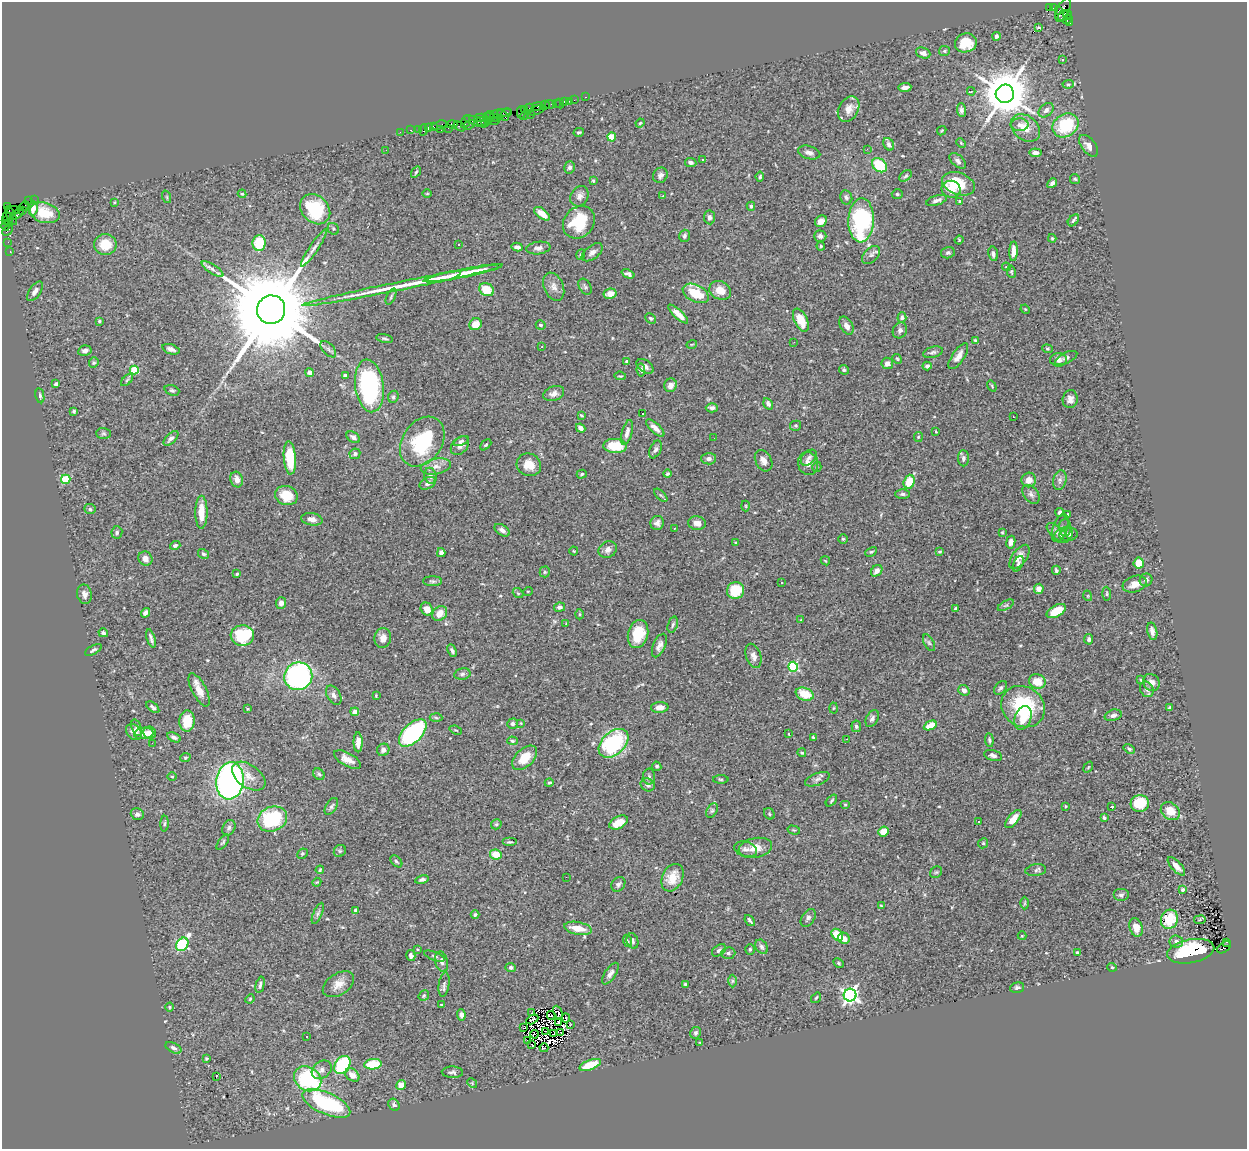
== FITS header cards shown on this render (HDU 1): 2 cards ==
NAXIS1  =                 1245
NAXIS2  =                 1147

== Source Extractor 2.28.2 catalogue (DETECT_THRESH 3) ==
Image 1245 x 1147 px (HDU 1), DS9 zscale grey, 1 PNG px = 1 image px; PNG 1249 x 1151 px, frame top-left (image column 1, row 1147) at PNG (2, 2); each listed source drawn as its Kron ellipse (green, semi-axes under 4 px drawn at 4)
Background 1.36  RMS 0.048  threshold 0.143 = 3 sigma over >= 5 px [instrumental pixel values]
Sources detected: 535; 6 with non-positive FLUX_AUTO (blend fragments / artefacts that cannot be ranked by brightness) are neither listed nor drawn; of the other 529, the 500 brightest by FLUX_AUTO listed and drawn (29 fainter detections omitted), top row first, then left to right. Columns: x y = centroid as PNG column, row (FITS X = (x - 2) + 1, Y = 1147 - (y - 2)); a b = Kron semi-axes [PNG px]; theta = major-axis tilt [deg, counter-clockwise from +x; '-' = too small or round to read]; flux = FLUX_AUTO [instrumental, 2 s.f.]
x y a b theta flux
1049 8 3 2 - 310
1053 8 4 2 - 19
1059 10 3 3 - 500
1063 10 13 6 63 410
1067 14 4 4 - 300
1063 15 6 2 52 270
1067 19 5 4 - 130
1070 22 3 3 - 80
1038 28 3 3 - 20
996 36 4 4 - 8
966 43 11 9 17 74
944 51 5 5 - 5.4
923 53 7 5 -22 19
1062 60 3 3 - 4.4
1068 84 5 4 - 4.4
905 87 6 4 6 18
971 91 4 3 - 5.1
1005 94 9 9 - 15000
586 97 3 2 - 28
574 100 2 2 - 46
564 101 3 3 - 160
569 101 2 2 - 19
550 104 5 3 - 160
556 104 3 2 - 31
560 104 5 2 - 30
545 105 5 2 - 94
538 106 6 3 11 230
524 109 3 2 - 63
529 109 5 3 - 88
849 109 13 9 60 33
536 110 9 3 20 130
961 110 7 4 -87 8.9
1046 110 8 6 44 13
521 112 6 2 90 110
507 113 5 3 - 150
498 114 14 2 11 130
530 115 3 2 - 160
489 116 6 3 16 280
503 116 6 3 -37 220
524 116 4 2 - 140
497 117 3 3 - 100
481 118 7 3 3 250
493 118 3 2 - 230
488 120 2 2 - 63
476 121 12 3 -20 490
481 121 5 3 - 51
493 121 6 2 1 280
466 122 7 3 67 110
486 123 2 2 - 42
640 123 5 3 - 3.6
452 124 5 4 - 210
439 125 7 3 16 170
470 125 6 3 34 540
1020 125 8 6 0 14
1065 125 14 11 34 150
433 126 4 3 - 51
460 126 6 2 -32 82
428 128 4 2 - 97
448 128 3 2 - 80
1025 128 16 12 -38 45
418 129 4 2 - 28
411 130 3 2 - 56
423 130 6 3 82 230
441 130 4 3 - 64
942 131 5 3 - 2.8
400 132 2 2 - 29
579 132 5 3 - 3.7
612 137 4 4 - 85
961 143 5 3 - 3.3
889 144 7 5 -59 8.2
1089 146 12 7 -52 18
867 149 3 2 - 2.8
386 150 3 2 - 2.8
809 153 11 6 -15 14
1036 153 6 4 -7 14
703 160 3 2 - 14
958 161 10 5 -42 12
691 162 6 4 -10 7.4
879 165 8 6 -39 120
570 167 6 5 - 7.7
416 172 6 3 55 4.1
660 175 8 7 - 11
906 176 7 5 40 6.1
760 177 5 4 - 4.8
1075 179 5 5 - 4.2
593 181 4 3 - 3.7
1052 183 5 4 - 8.3
958 184 17 11 -20 130
951 189 9 8 - 37
242 194 4 4 - 3.9
427 194 5 3 - 2.8
897 194 5 4 - 5.2
579 196 11 8 60 16
663 196 3 2 - 3
167 197 6 4 -71 3.9
846 197 7 6 - 7.7
34 200 2 2 - 15
937 200 11 4 17 12
28 201 4 2 - 72
959 201 3 3 - 2.8
114 202 4 3 - 2.8
24 206 5 2 - 64
751 206 4 4 - 5.2
8 207 4 2 - 41
33 209 7 4 79 17
315 209 17 13 -45 190
13 210 6 3 1 140
22 210 3 2 - 36
45 213 15 10 -15 64
18 214 7 3 42 360
542 214 9 5 -38 32
11 216 10 3 -65 370
7 217 2 2 - 38
709 217 7 5 -81 11
861 220 22 13 88 400
1073 220 7 4 49 5.1
6 221 3 3 - 66
821 221 6 5 - 16
579 222 17 14 46 140
9 223 4 3 - 110
5 226 5 3 - 130
333 229 6 5 - 5.7
8 231 6 2 45 220
684 236 6 5 - 8.9
820 236 6 5 - 9.5
1052 238 4 4 - 3.3
959 240 4 4 - 3.6
8 242 2 2 - 20
259 243 8 6 89 100
458 244 3 3 - 14
105 245 11 10 - 68
821 246 4 3 - 3.7
517 247 5 3 - 9.6
314 248 22 4 56 17
538 248 12 6 7 13
10 251 2 2 - 26
1013 251 9 4 89 23
592 252 12 6 37 14
948 253 7 5 14 7.1
993 254 7 5 -80 12
581 255 5 4 - 4.1
871 255 11 7 45 12
1006 267 4 4 - 3.1
212 269 12 4 -33 13
1011 272 6 4 -80 3.9
463 273 40 4 11 100
628 274 7 4 -22 8.7
443 277 18 3 14 30
402 285 102 4 11 170
554 287 15 9 -67 23
585 287 8 5 -58 6.7
486 290 8 6 -26 61
720 290 11 9 -25 37
35 291 11 5 56 16
696 293 14 8 -26 91
610 294 7 5 9 26
391 297 8 3 64 4.7
1025 309 5 4 - 2.8
271 310 14 14 - 64000
678 314 13 4 -43 29
902 317 5 4 - 8.1
651 318 6 4 -42 6
801 320 12 6 -64 56
99 321 4 3 - 4.1
476 324 6 5 - 37
541 325 5 5 - 7.4
846 326 10 6 -60 20
900 330 8 7 - 13
385 339 8 3 -12 5.5
975 341 4 2 - 4.7
794 342 3 2 - 6.7
692 344 5 3 - 3
541 347 3 2 - 10
171 349 9 5 -18 16
328 349 10 5 -48 8.6
1047 349 5 4 - 4.1
85 351 7 5 10 12
933 352 10 5 15 9
958 356 15 6 56 20
1066 358 12 5 25 8.9
897 359 5 4 - 3.7
1059 360 8 6 -5 13
627 361 4 3 - 12
94 363 5 5 - 4.9
887 363 6 5 - 15
645 366 9 6 -35 11
927 366 4 4 - 9.9
134 370 4 4 - 130
641 370 7 4 -83 8.3
844 370 5 4 - 5.6
309 373 4 4 - 14
345 375 4 3 - 8.3
620 376 6 3 -7 3.7
127 380 7 4 45 5.9
56 384 4 4 - 8.6
671 385 7 6 - 21
369 386 26 14 -82 460
992 386 6 3 -55 3.2
172 390 8 5 -20 6.4
554 393 11 7 21 16
40 396 7 4 -79 7.5
393 397 6 5 - 8
1070 399 9 7 77 16
768 404 6 4 -56 11
712 408 6 4 0 9.7
74 411 4 3 - 5.1
642 413 2 2 - 3.1
581 415 4 2 - 3.9
1013 417 3 2 - 4.3
796 426 5 5 - 4.6
581 428 5 4 - 15
655 428 11 5 -42 20
936 431 3 2 - 2.9
627 432 13 5 74 17
104 433 7 5 -2 5
353 437 7 5 -33 9.9
918 437 5 4 - 3.9
171 438 9 5 45 11
714 438 2 2 - 5.9
461 441 8 4 24 6.8
422 442 27 19 56 240
486 445 6 4 44 4.7
460 446 11 7 46 16
615 446 12 7 -4 91
655 449 9 5 64 10
355 454 5 5 - 10
290 458 16 6 -86 100
809 458 9 6 45 11
963 458 8 5 -89 11
709 459 7 5 1 11
764 461 11 8 -62 19
808 464 11 10 - 23
529 465 12 11 - 40
436 466 15 7 11 24
817 467 5 4 - 4.2
582 474 5 4 - 4.9
667 474 4 3 - 5
430 476 8 6 -76 13
66 479 4 4 - 150
237 479 8 6 -72 23
1029 480 7 7 - 24
1060 480 10 6 75 13
909 482 7 5 71 77
428 483 9 5 26 14
902 494 7 5 0 8.2
1031 494 11 7 -52 12
661 495 8 3 -44 4.4
286 496 11 9 -22 61
746 506 5 3 - 2.8
90 509 6 5 - 5.4
201 512 16 6 90 51
1060 512 4 4 - 9
1067 514 4 3 - 3
312 519 11 6 -10 18
657 523 7 6 - 12
697 523 9 7 -13 22
674 528 3 2 - 3.5
1060 528 14 7 71 14
1065 528 9 6 -89 9.6
502 530 8 5 -34 11
117 532 6 5 - 6.7
1002 532 3 3 - 2.8
1058 533 13 6 -41 13
1069 534 9 6 7 9.9
1063 535 9 7 28 13
843 539 5 5 - 4.5
736 542 4 4 - 3.5
1011 542 6 4 79 14
175 545 5 4 - 7.3
608 550 9 8 - 15
574 551 4 4 - 2.9
871 552 6 4 28 4.8
939 552 3 3 - 5.2
441 553 4 4 - 14
203 554 6 4 -31 6.2
1019 557 14 7 55 24
145 559 7 6 - 19
825 561 5 3 - 2.9
1139 563 5 5 - 53
1018 564 8 4 65 7.4
1056 570 4 3 - 5.7
877 571 6 5 - 20
545 572 5 5 - 5.1
237 574 4 3 - 4.5
1146 580 6 6 - 13
433 581 9 5 0 6.5
782 583 3 3 - 36
1135 584 12 8 18 27
1039 589 5 4 - 23
528 591 5 3 - 2.8
735 591 9 8 - 100
518 593 5 4 - 4.7
84 594 10 7 -79 14
1107 594 7 4 -86 4.5
1088 596 5 3 - 2.9
281 603 6 5 - 14
1006 605 9 3 29 5.7
559 607 5 4 - 10
955 608 4 2 - 3.9
427 609 7 6 - 30
1056 611 10 5 28 64
145 613 5 4 - 13
440 613 8 6 43 34
580 614 5 3 - 3.4
801 620 3 2 - 2.8
566 624 4 3 - 3.3
673 625 8 4 72 7
1152 631 8 5 -78 14
103 633 5 4 - 6.5
638 634 14 10 76 83
242 635 11 10 - 190
151 638 9 3 -72 8.8
383 638 10 8 79 21
1089 639 5 4 - 8.9
929 643 9 5 -62 7.5
659 645 12 6 67 15
93 650 9 4 29 6.9
452 651 6 4 -64 8.3
753 656 12 7 -72 17
793 667 5 5 - 270
462 674 8 5 10 7.6
298 676 14 13 - 680
1141 680 4 3 - 4.2
1037 682 8 7 - 49
1151 682 9 8 - 17
1000 688 8 5 46 8.2
1147 689 8 6 -59 10
199 690 18 7 -62 31
964 690 6 5 - 13
805 694 9 6 -21 64
334 695 10 6 -60 13
376 696 4 3 - 3.2
153 707 7 4 -39 6.5
660 707 9 5 3 21
1023 707 23 20 -33 220
834 708 5 3 - 3.4
1170 708 4 3 - 6.8
248 709 3 3 - 2.9
355 712 4 4 - 36
1113 715 9 5 17 13
436 718 6 4 -3 5.3
872 718 9 6 60 9.6
1023 718 12 8 68 39
187 721 11 7 87 73
521 723 4 4 - 2.8
513 724 5 5 - 7.1
930 725 7 4 25 46
856 726 6 5 - 7.6
136 728 9 5 -72 12
456 730 6 3 -21 3.5
134 732 9 7 -42 18
150 732 6 6 - 17
144 733 9 5 7 26
413 733 17 9 45 500
789 734 3 2 - 3
174 737 7 4 -26 9.5
813 737 4 3 - 4.1
846 739 3 2 - 3.4
989 740 7 3 -84 5.2
512 741 5 4 - 4.6
358 742 10 4 -89 19
152 743 3 2 - 3
613 743 17 11 42 330
1129 749 6 3 -32 5.3
383 750 6 6 - 11
802 753 4 4 - 4.8
993 755 9 5 -15 11
185 758 5 4 - 3.8
525 758 15 9 44 64
347 760 15 6 -28 29
657 766 5 4 - 6
1088 767 6 3 53 3.1
319 774 6 5 - 6.1
172 776 5 3 - 3.2
249 776 19 11 -36 37
649 777 8 6 89 8.8
721 779 8 3 -1 4
817 779 13 6 20 12
230 781 18 14 82 1100
549 783 4 3 - 3.7
648 785 7 6 - 12
831 801 7 3 46 4.3
845 804 5 3 - 3.1
1140 804 9 8 - 96
331 806 9 5 57 7.9
1065 806 3 3 - 2.9
1112 807 3 3 - 5
712 811 8 5 62 6.1
1170 811 10 8 -39 46
137 814 7 5 -19 12
769 814 6 5 - 5
1104 818 4 3 - 6.4
272 819 15 12 23 250
1013 819 11 5 50 42
979 821 3 3 - 5
619 822 10 6 28 50
164 824 8 4 88 4.8
496 824 5 5 - 5.6
229 828 8 6 62 8.9
794 830 6 3 -14 3.6
883 832 5 5 - 39
223 842 9 4 54 5.4
510 842 7 3 0 4.3
983 843 5 4 - 5.1
755 848 17 9 10 40
745 849 11 7 -16 15
340 851 6 5 - 5.1
302 854 5 5 - 5.1
496 854 6 5 - 58
396 861 7 4 -44 6.1
1176 866 11 5 -47 18
320 870 4 3 - 3.6
1036 870 10 6 8 9
936 872 6 5 - 5.7
566 877 2 2 - 5.9
672 878 14 10 64 58
422 880 7 4 11 7.9
317 882 4 3 - 2.8
618 884 8 6 51 8.9
1182 890 4 4 - 8.7
1121 895 8 6 0 9.2
1025 903 6 4 89 3.6
881 906 4 2 - 2.8
355 910 4 3 - 4.7
318 913 11 4 66 9.6
475 915 4 4 - 6.5
808 918 10 6 57 9.6
1169 919 10 8 67 44
750 920 6 3 -51 5.9
1200 920 6 3 9 3.6
1136 927 9 6 -73 25
578 928 14 6 -10 49
837 935 7 5 -50 51
1022 936 4 4 - 3
844 938 6 5 - 21
628 941 6 3 -69 4.6
632 941 8 5 -71 7.8
1176 941 7 6 - 11
1226 942 3 2 - 190
182 944 7 5 56 380
762 947 8 5 -58 8.2
1224 947 8 4 35 510
417 949 4 3 - 3.1
750 949 5 4 - 4.2
719 950 8 5 34 8.5
1191 951 24 11 11 220
728 953 7 5 3 7.6
1077 953 4 3 - 16
411 956 5 4 - 10
434 956 11 4 -20 5.9
442 962 10 6 -76 12
838 963 5 4 - 4
511 967 5 4 - 8.5
1112 967 5 4 - 4.4
610 974 12 5 57 14
732 981 6 4 89 5.1
338 984 17 10 33 34
444 984 12 5 81 9.9
685 984 3 3 - 3.8
260 985 8 4 77 8
1017 988 7 5 16 7
850 995 6 6 - 1100
424 996 6 4 50 4.5
816 998 6 3 54 3.6
250 999 5 4 - 3.6
441 1005 3 3 - 5.5
169 1007 4 3 - 3.2
558 1012 7 3 -68 10
531 1013 2 2 - 3.3
461 1015 6 4 -85 13
551 1015 4 2 - 6.8
566 1018 4 2 - 4.6
532 1019 6 3 29 4.2
559 1022 3 3 - 5.5
570 1025 3 2 - 4.2
524 1028 3 2 - 5.8
546 1031 2 2 - 2.8
560 1032 2 2 - 4.1
696 1033 6 5 - 8.5
535 1034 4 2 - 4.3
554 1034 3 2 - 4.5
307 1036 3 3 - 5.2
527 1041 3 2 - 4.8
700 1042 3 2 - 4.8
532 1044 3 2 - 3.9
173 1048 8 5 -27 9.3
544 1048 4 3 - 8.7
206 1058 3 3 - 3.8
373 1064 9 5 7 110
342 1065 10 7 57 260
590 1065 11 5 21 87
322 1070 11 8 37 18
452 1072 11 5 -2 8.9
352 1075 8 5 -38 26
216 1077 3 2 - 30
308 1079 14 11 -33 310
472 1083 5 4 - 3.7
401 1085 5 4 - 28
326 1103 26 10 -24 330
394 1105 6 5 - 7.6
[29 fainter detections neither listed nor drawn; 6 non-positive-flux detections neither listed nor drawn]